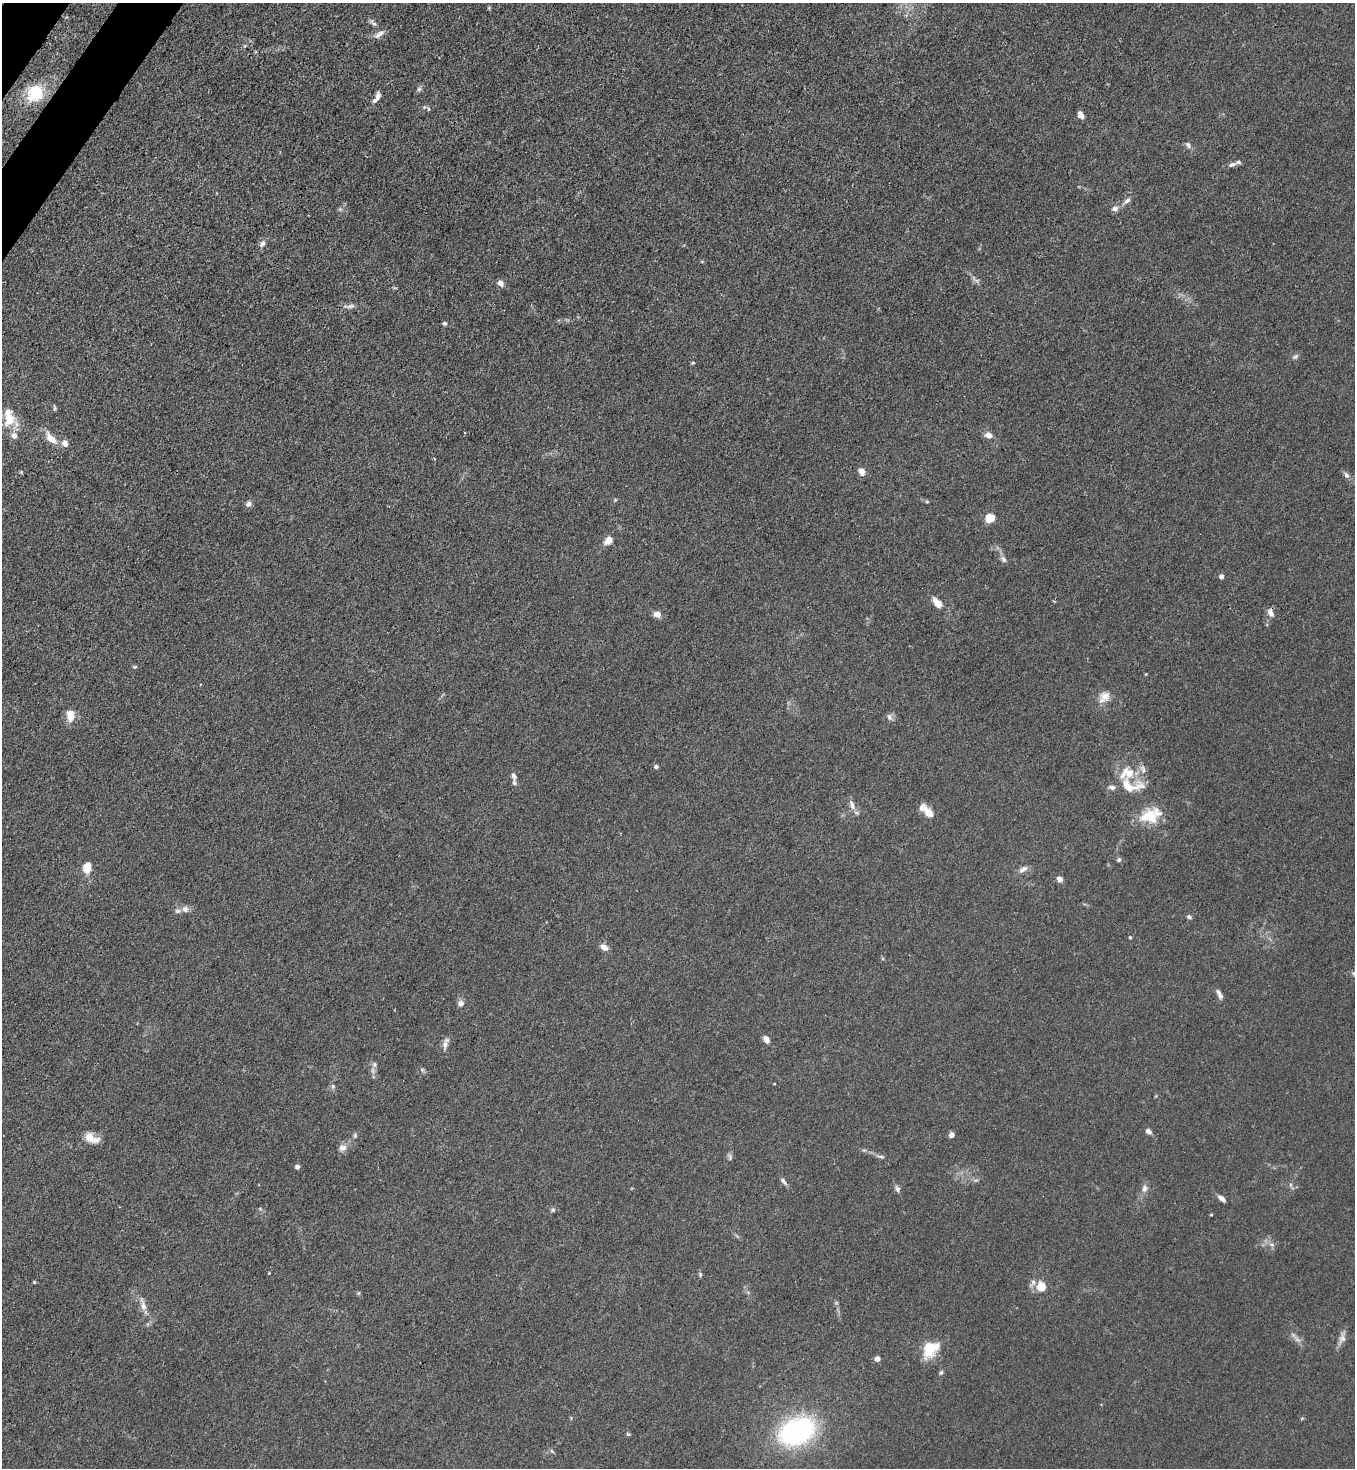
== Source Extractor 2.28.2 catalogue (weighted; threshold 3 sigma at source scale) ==
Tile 11 of 4 x 4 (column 3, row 3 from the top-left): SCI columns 2933-4285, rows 1526-2991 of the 6004 x 5982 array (HDU 1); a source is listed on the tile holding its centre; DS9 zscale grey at full resolution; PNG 1357 x 1470 px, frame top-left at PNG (2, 3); no overlay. Shown black and unused: <1% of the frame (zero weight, under 3 of 4 exposures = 7% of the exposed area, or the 3 px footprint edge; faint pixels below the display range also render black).
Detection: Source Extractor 2.28.2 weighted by HDU 2 'WHT'; one run over the whole footprint, this tile lists its part. Background 0.0206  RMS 0.0028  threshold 0.0127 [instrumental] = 3 sigma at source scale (4.5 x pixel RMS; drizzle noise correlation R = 1.50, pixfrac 1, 0.05/0.05 arcsec/px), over >= 5 px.
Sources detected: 97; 9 inside a brighter listed object's ellipse — not listed separately; the other 88 listed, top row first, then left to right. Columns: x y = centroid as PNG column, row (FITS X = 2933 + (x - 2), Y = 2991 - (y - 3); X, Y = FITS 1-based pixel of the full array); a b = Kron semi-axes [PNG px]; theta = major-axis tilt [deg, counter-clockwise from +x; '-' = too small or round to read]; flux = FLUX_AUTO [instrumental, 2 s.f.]
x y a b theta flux
373 23 12 4 -35 0.78
379 34 16 6 36 1.5
419 89 6 6 - 0.55
35 93 20 18 57 9.5
378 97 13 6 79 1.3
428 109 6 4 -90 0.3
1081 115 7 5 -61 1.5
1188 145 8 5 -70 0.73
1232 164 14 5 23 1.2
1127 201 12 5 35 1.1
1115 208 8 7 - 1
262 244 10 6 55 1.1
500 283 6 5 - 1.7
351 306 14 5 15 1.1
444 323 4 4 - 0.55
1295 356 9 5 21 0.66
693 363 5 3 - 0.28
54 408 7 3 -82 0.39
9 418 25 14 -75 6.7
989 435 10 7 -23 1.7
51 438 19 9 -46 3.2
65 443 8 7 - 1.5
862 471 10 7 -69 1.5
1346 475 9 6 -58 0.85
927 502 6 3 -19 0.31
248 504 7 6 - 1
990 518 8 6 31 4.8
608 540 11 7 48 2.1
1004 559 10 6 -57 0.91
1221 576 4 4 - 1.3
937 603 14 8 -49 2.5
1271 613 13 7 -64 1.4
657 614 9 7 -5 1.6
135 667 5 4 - 0.37
1146 674 4 3 - 0.21
1104 697 17 12 45 2.9
70 715 11 7 -80 4.4
889 717 9 6 -88 0.82
656 767 5 4 - 0.72
1143 769 11 5 -72 1.1
514 776 8 5 -72 1
1131 786 36 16 -6 7
852 805 15 6 -74 1.4
926 810 21 9 -44 2.8
1152 818 25 12 -67 5.3
1119 860 6 5 - 0.49
87 867 14 9 81 3.3
1023 869 13 6 30 1.3
1060 879 8 7 - 0.97
185 909 9 9 - 1.5
1189 917 6 5 - 0.59
1130 937 4 3 - 0.28
604 947 9 6 -26 1.7
1220 996 9 6 -50 0.84
461 1003 9 7 21 1.1
766 1039 8 5 -59 1.8
445 1045 11 7 81 1.4
374 1064 8 6 -89 0.85
774 1084 4 2 - 0.16
333 1086 6 5 - 0.54
1148 1131 7 6 - 0.97
355 1135 7 5 -71 0.45
951 1135 4 4 - 2.3
90 1137 13 11 -67 2.7
342 1148 10 9 - 1.5
881 1156 11 3 -10 0.66
730 1157 11 5 -85 0.62
297 1167 4 4 - 1.3
783 1181 13 4 -49 0.83
1144 1188 10 7 82 1.3
897 1189 8 6 -75 0.79
1221 1198 9 5 -37 1.2
553 1210 6 5 - 0.52
1211 1215 5 3 - 0.22
1272 1244 8 3 -19 0.6
269 1273 3 3 - 0.54
700 1274 7 4 -89 0.4
34 1282 4 3 - 0.29
1042 1287 5 5 - 12
143 1305 21 6 -75 2.2
1342 1338 17 8 72 1.7
1297 1340 9 4 -19 0.75
930 1349 21 14 46 7.8
877 1358 4 4 - 2.6
941 1372 7 4 63 0.49
797 1431 35 24 23 46
628 1434 5 4 - 0.34
552 1451 7 4 -53 0.41